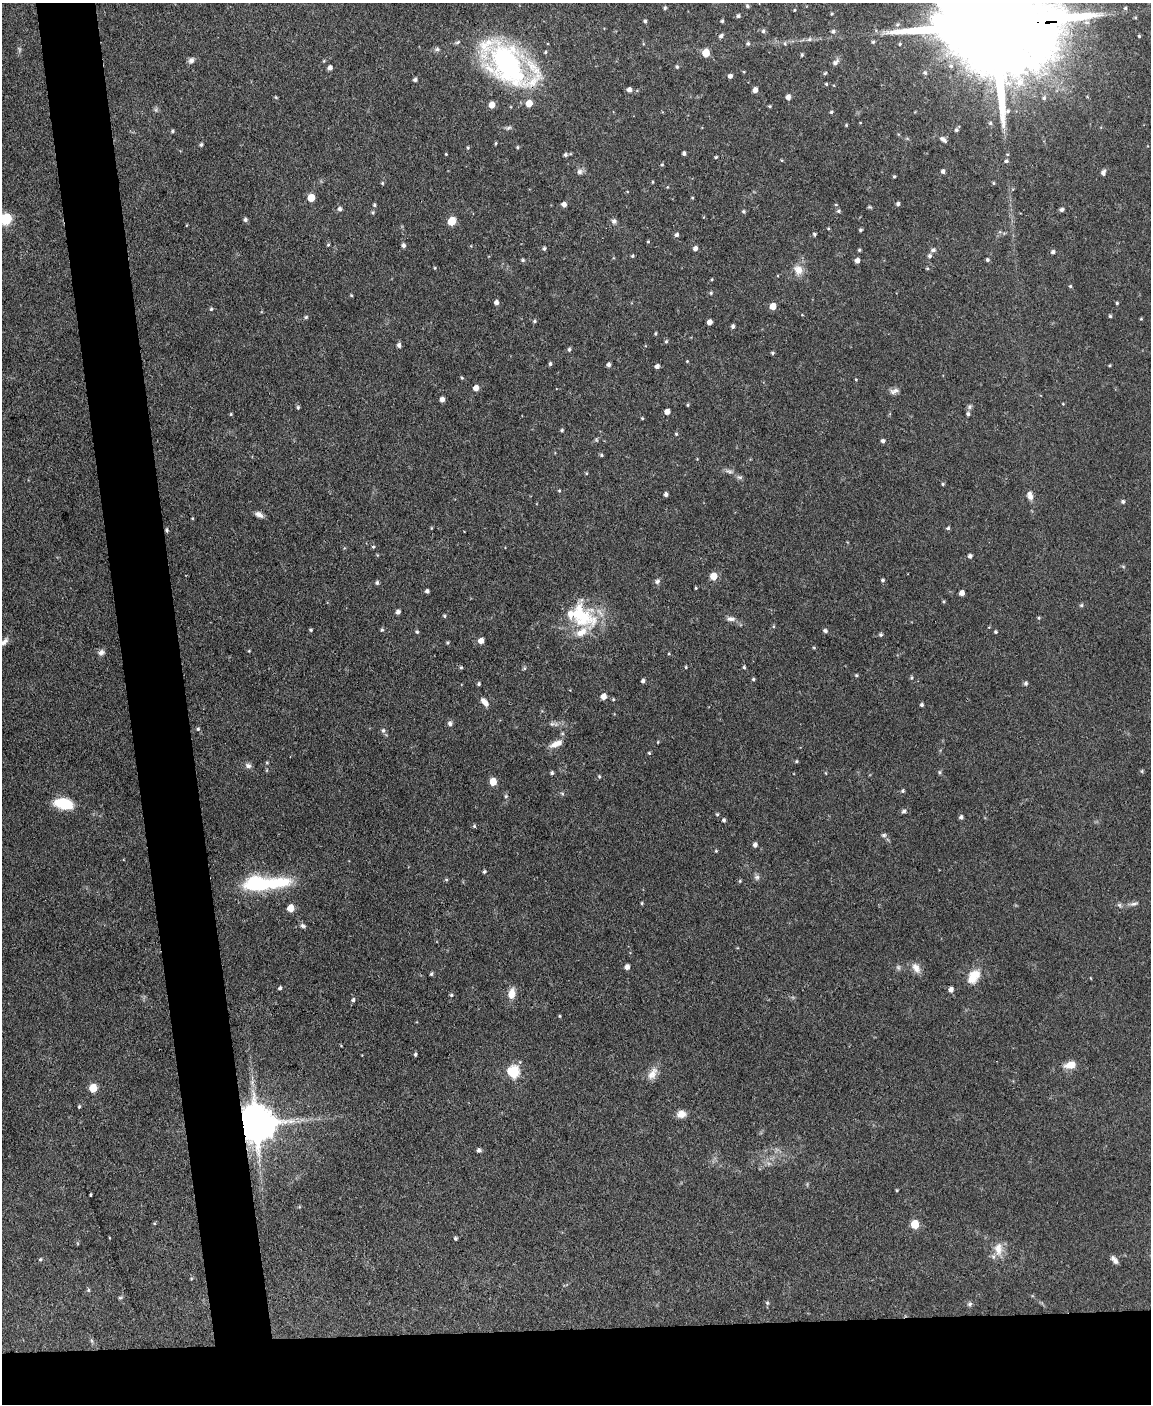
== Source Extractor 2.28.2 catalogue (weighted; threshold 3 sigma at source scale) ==
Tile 11 of 4 x 3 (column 3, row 3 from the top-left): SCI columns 2300-3448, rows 237-1638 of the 4599 x 4572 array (HDU 1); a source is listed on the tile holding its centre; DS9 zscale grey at full resolution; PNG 1153 x 1406 px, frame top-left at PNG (2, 3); no overlay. Shown black and unused: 10% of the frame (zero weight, under 3 of 4 exposures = <1% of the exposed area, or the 3 px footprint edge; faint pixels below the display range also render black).
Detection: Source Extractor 2.28.2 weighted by HDU 2 'WHT'; one run over the whole footprint, this tile lists its part. Background 0.142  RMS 0.0052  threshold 0.0234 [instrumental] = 3 sigma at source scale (4.5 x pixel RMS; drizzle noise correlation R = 1.50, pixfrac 1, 0.05/0.05 arcsec/px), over >= 5 px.
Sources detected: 273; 1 too faint to see at this stretch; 2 inside a brighter object's white glare — not listed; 3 inside a brighter listed object's ellipse — not listed separately; the other 267 listed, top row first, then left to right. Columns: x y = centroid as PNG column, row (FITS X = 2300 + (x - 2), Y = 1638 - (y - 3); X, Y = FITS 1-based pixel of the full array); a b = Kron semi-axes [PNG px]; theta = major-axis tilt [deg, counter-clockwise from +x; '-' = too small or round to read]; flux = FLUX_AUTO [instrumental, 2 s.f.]
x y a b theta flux
747 6 5 4 - 0.88
665 8 5 4 - 0.77
1125 8 4 4 - 0.76
794 10 4 3 - 0.42
738 16 5 5 - 1
645 21 4 4 - 0.87
722 21 4 3 - 0.8
996 24 67 23 2 25000
763 31 5 5 - 1.1
833 31 6 5 - 1.3
721 36 6 5 - 1.5
873 42 4 4 - 0.77
748 43 5 5 - 0.91
785 44 6 4 -79 0.72
437 49 6 6 - 1.1
545 52 4 4 - 0.62
706 53 5 5 - 11
802 55 5 4 - 0.71
191 60 9 7 49 1.7
324 61 5 3 - 0.47
507 63 50 28 -38 130
835 63 9 6 47 2
951 66 6 6 - 1.6
677 67 5 4 - 0.75
330 68 5 4 - 1.8
825 73 4 4 - 0.69
925 73 6 6 - 1.3
730 76 4 4 - 1.8
415 80 4 4 - 1.3
826 84 4 3 - 0.6
629 90 5 4 - 2.5
755 90 5 4 - 3
276 97 4 3 - 0.57
788 97 5 4 - 2.5
1044 98 6 5 - 1.2
529 103 6 5 - 6.6
492 105 5 5 - 5
770 106 4 4 - 0.6
156 110 6 4 -72 0.89
831 112 4 3 - 0.72
990 123 5 5 - 0.86
846 125 4 3 - 0.53
508 128 9 4 27 1.1
956 130 5 5 - 1.2
172 131 5 4 - 0.75
943 139 9 5 -37 2.1
496 143 4 3 - 0.59
201 145 4 4 - 0.95
517 147 4 3 - 0.63
468 148 5 4 - 0.66
684 153 4 3 - 1.3
446 154 3 3 - 0.44
565 155 5 4 - 1.1
716 157 3 3 - 0.73
781 160 5 3 - 0.45
1006 161 5 5 - 0.95
662 164 4 4 - 0.65
943 171 4 4 - 1.6
580 172 8 7 - 1.9
1103 172 7 6 - 1.5
894 176 3 3 - 0.65
652 182 4 3 - 0.44
382 183 4 4 - 0.57
993 183 4 4 - 0.68
311 198 5 5 - 8.8
692 198 4 3 - 0.43
564 204 4 4 - 2.6
898 204 4 4 - 1.4
374 205 5 4 - 0.76
869 207 7 4 0 0.63
340 209 5 5 - 1.5
1062 210 4 4 - 1.6
743 211 4 4 - 0.9
838 211 6 4 -21 0.83
373 212 4 4 - 0.74
6 219 11 10 - 12
245 219 5 5 - 1.1
452 221 5 5 - 15
614 221 7 6 - 1.5
828 228 5 3 - 0.54
861 230 4 4 - 0.77
814 234 4 4 - 0.92
677 235 5 5 - 1.2
648 241 4 3 - 0.58
328 245 4 4 - 0.65
403 245 4 4 - 1.5
544 248 5 4 - 0.9
695 248 5 4 - 1.9
859 250 4 3 - 0.73
933 250 7 5 18 1.4
1053 252 5 4 - 1.4
633 256 4 4 - 0.7
930 256 6 5 - 1.2
523 260 5 4 - 0.77
857 260 5 4 - 2.5
987 260 4 4 - 1
435 268 4 3 - 0.51
927 268 5 3 - 0.51
798 270 12 10 -54 5.4
712 279 3 3 - 0.51
1070 286 4 4 - 0.66
711 293 5 4 - 0.74
351 295 4 3 - 0.52
496 302 4 4 - 1.9
1117 303 4 4 - 0.64
773 306 5 5 - 6.1
211 309 4 4 - 0.72
1110 316 4 3 - 0.77
306 317 5 4 - 0.72
1141 319 4 3 - 0.47
534 321 5 4 - 0.74
710 322 4 4 - 3
733 326 4 4 - 1.3
655 334 4 3 - 0.67
666 341 5 4 - 0.77
399 345 5 5 - 1.8
569 349 5 4 - 0.95
772 353 5 4 - 0.72
687 361 3 3 - 0.42
550 364 5 4 - 0.87
609 365 5 4 - 1.5
1110 365 4 3 - 0.53
657 366 4 4 - 1.9
462 378 4 4 - 0.57
476 388 5 5 - 3.7
894 391 13 7 18 2.1
442 400 4 4 - 2.4
1063 404 4 3 - 0.39
688 405 4 3 - 0.61
298 407 5 4 - 0.8
970 407 7 6 - 1.1
667 412 5 4 - 3.2
231 414 4 4 - 0.55
968 414 5 5 - 1.1
642 418 4 3 - 0.47
562 430 4 4 - 0.73
676 434 4 4 - 0.6
883 441 4 4 - 1.5
602 455 5 3 - 0.8
729 471 12 5 -13 1.8
586 473 4 3 - 0.51
740 477 8 4 -8 1.1
943 484 4 3 - 0.64
559 491 4 4 - 0.56
666 494 4 4 - 1.5
1030 496 11 7 -71 2.9
1123 502 5 4 - 1.1
259 514 9 6 -28 2.5
192 518 3 3 - 0.45
431 528 5 3 - 0.47
948 528 5 4 - 0.92
167 530 5 4 - 0.81
373 547 4 4 - 0.71
970 556 4 4 - 1.6
1123 566 6 3 -20 0.6
713 576 5 5 - 9
883 580 4 4 - 0.92
657 581 8 6 41 1.4
377 583 5 4 - 0.98
696 588 3 3 - 0.54
427 591 4 4 - 1.3
962 593 4 4 - 3
944 602 3 3 - 0.59
1081 605 5 5 - 0.92
398 612 4 4 - 1.7
580 614 42 25 -38 32
444 616 5 4 - 0.66
1039 618 5 4 - 0.68
731 619 12 6 -1 2.1
773 626 5 3 - 0.56
311 630 4 3 - 0.67
382 630 4 4 - 0.8
825 631 5 4 - 1.3
417 632 4 4 - 0.8
996 632 4 4 - 0.73
881 635 4 4 - 1
481 641 5 4 - 3.8
4 642 14 7 43 2.9
447 643 4 3 - 0.64
814 648 5 3 - 0.48
249 651 4 3 - 0.46
101 652 9 7 11 1.9
461 667 4 4 - 0.68
686 667 3 3 - 0.57
744 667 4 4 - 0.76
525 668 6 4 -90 0.67
856 675 4 3 - 0.66
911 678 6 4 84 0.71
753 679 4 4 - 0.74
643 681 4 3 - 1.4
1026 683 5 5 - 1
479 684 4 4 - 0.99
603 696 5 4 - 4.3
613 699 4 4 - 0.55
483 701 8 6 -31 2.6
922 705 4 3 - 1.1
450 724 6 5 - 1.6
552 724 8 5 -6 1.4
198 729 5 5 - 0.82
383 730 7 5 90 1.2
658 742 4 3 - 0.42
556 744 17 7 23 4.5
649 753 4 4 - 0.68
796 761 5 4 - 0.62
267 763 5 3 - 0.48
248 766 9 7 -22 1.8
1142 771 5 5 - 0.64
939 772 6 4 -90 0.7
552 773 4 4 - 1
826 773 5 3 - 0.44
599 777 5 4 - 0.63
493 782 5 5 - 9.4
903 791 4 4 - 0.85
562 794 5 5 - 0.76
506 796 6 5 - 0.88
64 804 19 10 -12 17
904 811 7 5 17 1.1
717 814 4 4 - 0.67
961 817 4 4 - 1.4
724 820 4 4 - 1
474 826 4 4 - 0.79
884 835 6 5 - 1.1
755 845 5 4 - 1.9
716 851 4 3 - 0.53
484 872 4 4 - 0.88
757 877 8 7 - 1.5
446 880 5 4 - 0.69
740 881 5 4 - 0.6
272 883 53 15 8 29
642 903 4 3 - 0.59
1134 904 12 5 14 1.8
1119 905 7 5 -45 1
290 908 5 5 - 8.4
303 926 7 5 -26 1.2
627 967 4 4 - 2.8
916 968 14 9 -57 3.8
431 974 4 3 - 0.77
973 976 20 13 54 8.6
280 988 4 4 - 0.98
951 989 5 4 - 2.5
511 994 12 7 82 5.6
451 995 4 4 - 0.75
353 1000 6 4 72 1.1
559 1016 4 3 - 0.51
415 1054 4 4 - 0.87
1070 1065 15 9 14 5.4
513 1072 6 6 - 54
652 1074 19 10 58 4.9
252 1082 8 5 46 1.4
93 1088 5 5 - 14
79 1107 5 3 - 0.67
681 1114 10 8 11 4.2
256 1124 11 10 - 1700
479 1150 5 4 - 1.5
897 1190 3 3 - 0.55
90 1195 3 3 - 0.58
154 1223 4 4 - 0.64
915 1224 5 5 - 16
455 1238 4 4 - 0.86
998 1249 19 12 -89 6.7
40 1259 5 4 - 0.74
1114 1260 10 5 -50 2.1
88 1290 5 4 - 0.71
120 1298 6 4 1 0.65
767 1303 5 4 - 0.79
970 1304 7 6 - 1.2
92 1341 7 4 -71 0.88
Overlapping masked pixels (flux is a lower limit): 4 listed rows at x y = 996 24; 507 63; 167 530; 256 1124
Isophote crosses this tile's border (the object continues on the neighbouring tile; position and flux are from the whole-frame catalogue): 3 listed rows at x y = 996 24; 6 219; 4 642